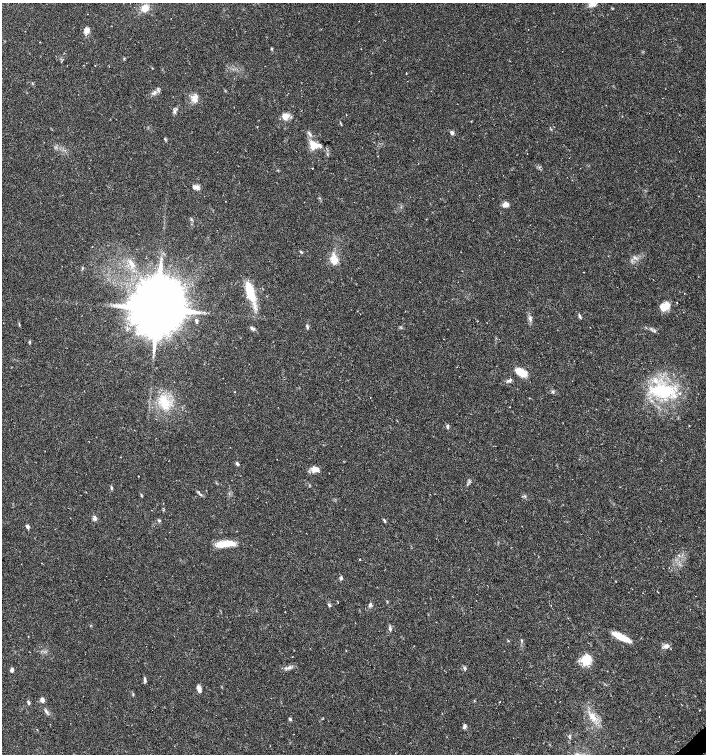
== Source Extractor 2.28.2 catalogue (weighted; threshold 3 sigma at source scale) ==
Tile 6 of 4 x 4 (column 2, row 2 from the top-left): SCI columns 1622-3029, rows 3009-4511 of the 5994 x 6024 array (HDU 1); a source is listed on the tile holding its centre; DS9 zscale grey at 2 x 2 block average (1 PNG px = mean of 2 x 2 image px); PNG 708 x 756 px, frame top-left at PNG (2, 3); no overlay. Shown black and unused: <1% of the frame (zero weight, under 3 of 6 exposures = <1% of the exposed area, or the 3 px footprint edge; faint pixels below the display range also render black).
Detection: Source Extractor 2.28.2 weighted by HDU 2 'WHT'; one run over the whole footprint, this tile lists its part. Background 0.0356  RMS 0.0031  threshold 0.0128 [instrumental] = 3 sigma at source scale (4.09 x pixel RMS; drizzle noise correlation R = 1.36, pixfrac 0.8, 0.0396/0.0396 arcsec/px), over >= 5 px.
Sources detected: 77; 2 inside a brighter listed object's ellipse — not listed separately; the other 75 listed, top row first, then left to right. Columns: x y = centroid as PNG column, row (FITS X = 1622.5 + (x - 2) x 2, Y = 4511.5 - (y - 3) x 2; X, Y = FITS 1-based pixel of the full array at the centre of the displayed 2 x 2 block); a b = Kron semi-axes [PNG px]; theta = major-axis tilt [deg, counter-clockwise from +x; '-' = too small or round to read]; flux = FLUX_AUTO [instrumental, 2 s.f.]
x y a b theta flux
592 3 9 7 -51 4.1
145 8 9 8 - 6.1
87 30 6 5 - 4.3
271 49 4 3 - 0.61
152 68 3 2 - 0.32
154 93 7 3 29 2
195 100 8 6 8 3.6
175 111 6 4 -90 1.6
285 116 10 7 87 4.6
257 127 2 2 - 0.27
452 133 4 4 - 2.1
310 134 6 3 -50 1.3
165 139 4 2 - 0.65
313 145 11 9 -45 8.3
312 168 2 2 - 0.33
196 187 10 5 -19 2.6
505 204 7 6 - 3.6
191 219 3 2 - 0.56
301 252 4 3 - 0.69
635 257 3 3 - 0.81
334 260 11 8 -73 8.3
131 263 10 5 -59 3.5
250 291 24 9 -73 18
676 302 2 2 - 0.31
665 306 12 8 31 8.3
157 309 15 13 -83 4700
579 316 6 3 -68 1.1
530 319 4 3 - 1.3
19 324 3 2 - 0.48
307 327 6 3 -77 0.95
252 328 7 4 -34 1.6
29 342 4 2 - 0.59
521 372 13 6 -29 12
509 380 9 3 23 1.6
663 391 30 17 -6 41
234 392 2 2 - 0.31
552 392 4 3 - 0.84
164 402 23 11 -68 15
689 425 2 2 - 0.28
447 426 5 3 - 1.1
237 464 5 3 - 1.2
315 469 9 6 -6 5.3
138 476 2 2 - 0.29
470 481 4 2 - 0.7
111 488 5 2 - 0.88
200 494 3 2 - 0.57
141 495 5 2 - 0.58
525 496 5 2 - 0.74
94 518 5 4 - 1.9
159 520 4 3 - 0.85
384 520 5 3 - 0.92
27 526 5 3 - 1.6
225 544 24 7 5 11
341 578 5 4 - 1.1
370 604 5 4 - 1.3
329 605 4 3 - 0.99
390 629 7 3 -80 1.3
621 637 19 5 -27 13
508 641 3 2 - 0.4
521 641 4 2 - 0.6
667 646 8 5 8 2.5
586 660 14 11 63 9.6
289 668 6 4 16 1.8
464 668 4 3 - 1.1
12 670 5 3 - 1.5
145 680 7 3 -86 1.4
199 688 7 4 -77 3.6
133 695 3 2 - 0.5
42 700 5 4 - 2.6
500 701 2 2 - 0.33
29 703 4 3 - 0.89
46 712 9 3 -54 1.5
593 717 12 6 -72 5.9
290 719 4 3 - 0.81
464 726 6 4 70 1.4
Isophote crosses this tile's border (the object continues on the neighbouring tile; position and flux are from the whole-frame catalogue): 1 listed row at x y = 592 3